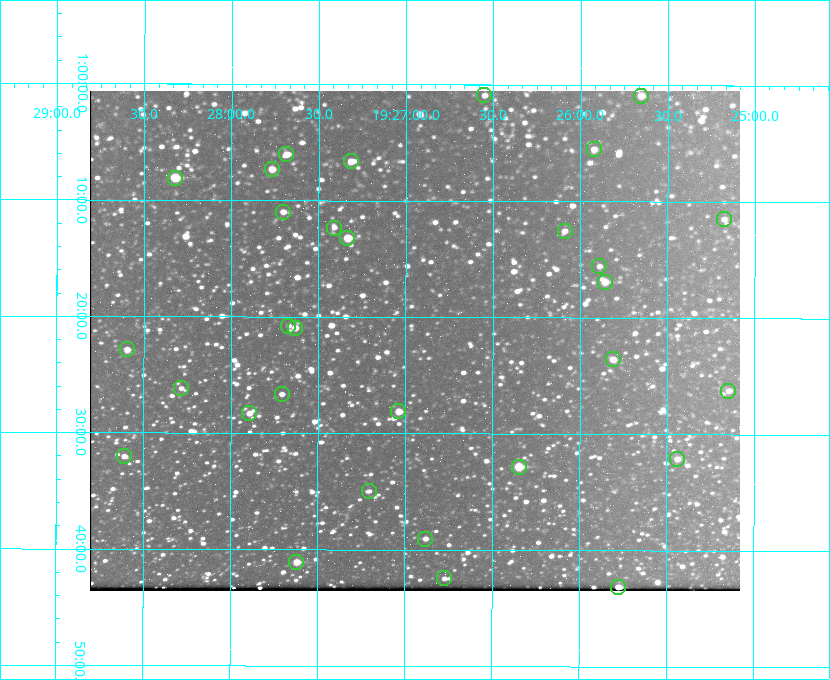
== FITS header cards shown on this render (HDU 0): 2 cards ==
NAXIS1  =                  650 / Width of table row in bytes
NAXIS2  =                  500 / Number of rows in table

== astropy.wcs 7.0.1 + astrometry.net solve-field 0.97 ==
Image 650 x 500 px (HDU 0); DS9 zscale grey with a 90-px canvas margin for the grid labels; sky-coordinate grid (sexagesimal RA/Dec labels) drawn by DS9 from the SOLVED WCS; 31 Tycho-2 reference stars matched to detected sources circled (green)
Header WCS: none
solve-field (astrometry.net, Tycho-2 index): SOLVED blind (the file carries no WCS)
Solved WCS: RA---TAN-SIP/DEC--TAN-SIP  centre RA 19:26:57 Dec +01:22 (291.74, +1.37 deg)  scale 5.16 arcsec/px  FOV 55.9' x 43.0'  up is +180 deg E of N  parity flipped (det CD > 0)
(file carries no celestial WCS; the grid is the blind solution)
Tycho-2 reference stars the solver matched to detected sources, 31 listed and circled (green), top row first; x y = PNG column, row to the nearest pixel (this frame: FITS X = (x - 90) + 1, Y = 500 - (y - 91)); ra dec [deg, ICRS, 3 dp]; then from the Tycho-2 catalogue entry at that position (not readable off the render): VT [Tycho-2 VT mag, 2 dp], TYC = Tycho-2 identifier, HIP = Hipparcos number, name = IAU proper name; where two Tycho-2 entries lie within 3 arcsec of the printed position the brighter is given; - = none
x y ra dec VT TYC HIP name
484 95 291.638 +1.015 11.72 465-554-1 - -
641 96 291.414 +1.016 11.47 465-1456-1 - -
594 149 291.480 +1.092 11.69 465-523-1 - -
286 154 291.921 +1.101 10.89 465-1942-1 - -
351 161 291.829 +1.111 10.78 465-2030-1 - -
272 169 291.942 +1.122 10.76 465-1161-1 - -
175 178 292.081 +1.135 10.24 465-979-1 - -
283 212 291.926 +1.184 11.49 465-1994-1 - -
724 219 291.294 +1.191 12.55 465-657-1 - -
334 228 291.853 +1.206 11.17 465-1444-1 - -
565 231 291.522 +1.209 11.81 465-867-1 - -
347 238 291.833 +1.221 9.77 465-1968-1 - -
599 266 291.472 +1.260 11.72 465-772-1 - -
605 282 291.465 +1.282 11.06 465-140-1 - -
288 326 291.918 +1.346 12.72 465-661-1 - -
295 328 291.908 +1.350 10.94 465-1840-1 - -
127 349 292.148 +1.381 10.77 465-611-1 - -
613 359 291.453 +1.393 11.17 465-261-1 - -
181 388 292.071 +1.436 12.12 465-1311-1 - -
728 391 291.287 +1.437 11.86 465-1616-1 - -
282 394 291.927 +1.444 11.17 465-873-1 - -
398 411 291.759 +1.468 10.00 465-530-1 - -
249 413 291.973 +1.472 10.69 465-577-1 - -
124 456 292.152 +1.534 10.91 465-857-1 - -
677 459 291.360 +1.535 11.71 465-397-1 - -
519 467 291.587 +1.547 9.51 465-596-1 - -
369 491 291.801 +1.583 12.28 465-1290-1 - -
425 539 291.720 +1.651 11.47 465-675-1 - -
296 562 291.905 +1.685 9.70 465-808-1 - -
444 578 291.693 +1.708 12.07 465-703-1 - -
618 587 291.444 +1.720 9.41 465-672-1 - -